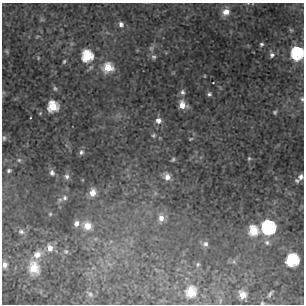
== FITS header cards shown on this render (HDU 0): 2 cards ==
NAXIS1  =                  302 / NUMBER OF ELEMENTS ALONG THIS AXIS
NAXIS2  =                  302 / NUMBER OF ELEMENTS ALONG THIS AXIS

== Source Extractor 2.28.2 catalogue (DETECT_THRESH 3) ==
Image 302 x 302 px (HDU 0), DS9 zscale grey, 1 PNG px = 1 image px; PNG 306 x 306 px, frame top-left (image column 1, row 302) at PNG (2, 3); no overlay
Background 12.4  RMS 0.57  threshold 1.72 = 3 sigma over >= 5 px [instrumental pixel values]
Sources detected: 60; all 60 listed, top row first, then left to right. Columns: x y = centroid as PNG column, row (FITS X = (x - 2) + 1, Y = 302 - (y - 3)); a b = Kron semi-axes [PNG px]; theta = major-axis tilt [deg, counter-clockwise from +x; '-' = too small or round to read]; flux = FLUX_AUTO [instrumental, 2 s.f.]
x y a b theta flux
248 3 5 3 - 39
226 12 10 8 62 410
121 24 8 7 - 150
291 30 5 5 - 59
261 44 5 4 - 73
151 48 8 6 -76 86
7 51 6 4 -47 51
297 53 10 9 - 2400
272 55 8 6 -76 120
87 56 9 9 - 1400
154 57 7 6 - 94
38 58 4 3 - 29
64 61 5 4 - 59
108 67 11 10 - 830
204 76 4 3 - 30
55 89 7 6 - 89
182 92 7 7 - 120
209 94 5 4 - 76
302 99 7 6 - 88
182 105 8 7 - 420
53 106 9 8 - 1000
275 112 5 4 - 62
158 120 8 8 - 240
153 135 7 7 - 89
4 138 7 5 83 88
190 139 5 3 - 45
81 152 7 6 - 120
249 158 6 4 75 56
173 159 4 3 - 61
19 160 7 6 - 98
9 171 7 6 - 110
52 173 8 6 -70 140
67 176 8 7 - 130
167 177 8 7 - 250
301 177 7 5 68 150
297 181 5 4 - 72
93 192 7 6 - 330
65 198 8 7 - 130
50 214 4 4 - 41
161 218 9 7 -85 220
76 223 8 6 78 160
87 226 9 8 - 450
268 227 10 9 - 4500
253 230 12 11 - 850
21 231 11 7 -31 180
267 242 9 7 -18 160
205 244 8 8 - 140
50 248 11 9 -76 310
66 251 6 5 - 69
37 254 14 10 33 430
292 260 9 9 - 2000
234 262 6 4 -18 71
198 264 7 5 87 70
5 265 10 8 87 210
34 268 18 13 -78 750
191 292 10 9 - 870
90 294 8 6 -37 98
270 294 7 2 54 73
242 295 6 6 - 400
262 303 3 3 - 39
At the frame edge (FLAGS 8, measured only in part): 5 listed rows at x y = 248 3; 297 53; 302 99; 5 265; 262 303